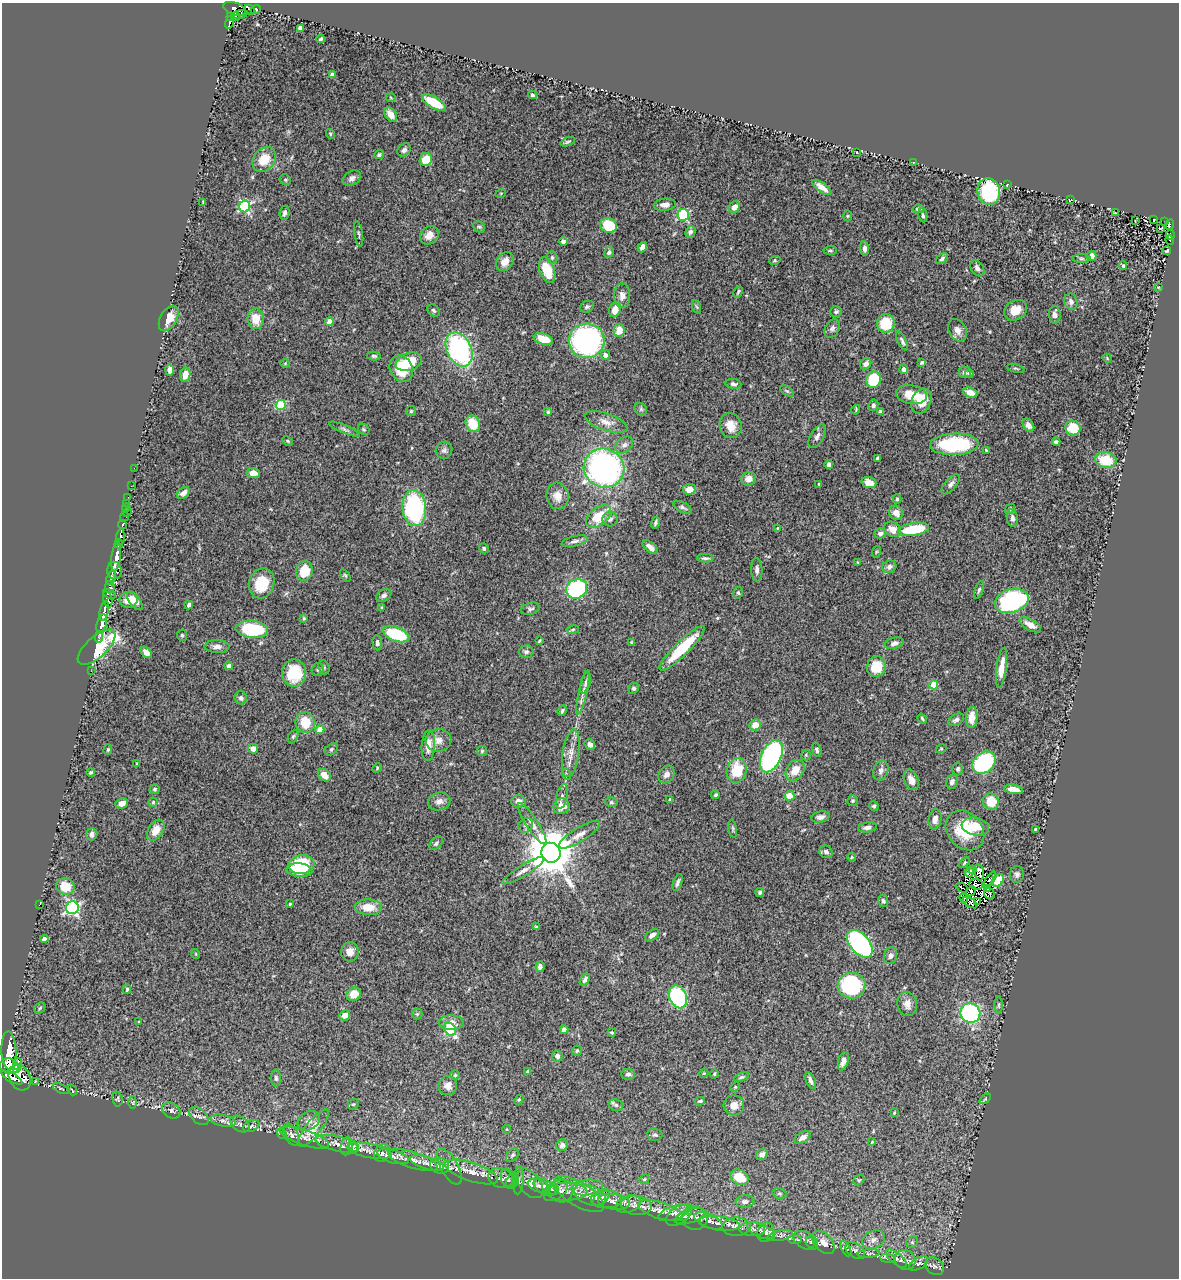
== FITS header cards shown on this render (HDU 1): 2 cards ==
NAXIS1  =                 1177
NAXIS2  =                 1276

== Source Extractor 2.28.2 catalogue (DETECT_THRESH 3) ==
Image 1177 x 1276 px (HDU 1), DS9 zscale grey, 1 PNG px = 1 image px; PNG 1181 x 1280 px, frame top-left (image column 1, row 1276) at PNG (2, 3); each listed source drawn as its Kron ellipse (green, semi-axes under 4 px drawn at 4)
Background 0.633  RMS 0.044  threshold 0.133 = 3 sigma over >= 5 px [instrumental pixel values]
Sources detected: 451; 6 with non-positive FLUX_AUTO (blend fragments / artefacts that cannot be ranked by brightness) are neither listed nor drawn; the other 445 listed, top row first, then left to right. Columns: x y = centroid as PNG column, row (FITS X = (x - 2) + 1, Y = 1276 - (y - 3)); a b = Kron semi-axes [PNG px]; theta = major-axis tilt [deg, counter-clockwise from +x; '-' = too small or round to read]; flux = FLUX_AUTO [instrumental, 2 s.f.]
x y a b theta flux
234 9 12 6 -19 400
256 9 5 3 - 5.7
250 10 5 4 - 35
239 14 8 4 14 200
231 17 4 3 - 210
236 17 4 3 - 55
230 22 6 4 75 160
300 28 4 4 - 26
321 39 4 3 - 5.5
332 75 4 4 - 19
533 95 4 3 - 5.8
391 98 5 3 - 2.6
434 102 13 5 -30 93
391 115 8 5 -55 26
330 134 5 4 - 3.2
568 142 8 4 18 5
404 150 7 6 - 11
857 152 3 2 - 2
379 155 5 4 - 5.2
264 159 13 10 54 60
426 159 6 6 - 64
914 163 4 2 - 1.9
352 178 10 7 28 12
285 180 6 5 - 4.3
1007 184 3 3 - 33
822 187 11 4 -36 23
989 191 13 11 -83 260
501 193 5 3 - 2.5
1071 200 4 2 - 1.8
203 202 3 3 - 2.6
665 205 11 6 6 19
245 206 6 5 - 450
734 207 6 5 - 22
918 209 5 4 - 5.3
285 213 7 5 79 9.9
1115 213 4 2 - 2.2
683 215 6 5 - 270
923 215 7 4 -78 4.8
848 216 5 3 - 2.8
1154 220 3 2 - 2.4
1135 221 3 2 - 1.9
1165 221 3 2 - 5.3
609 225 8 7 - 110
1170 225 5 3 - 12
479 227 6 5 - 5.1
1160 228 3 2 - 2.6
690 232 6 5 - 11
359 234 13 3 -81 5.9
429 235 10 8 45 26
1171 235 5 3 - 40
1170 240 5 3 - 9.4
563 241 4 4 - 9.1
642 247 5 4 - 13
865 249 7 4 -87 11
830 250 6 3 4 4.4
1167 251 4 2 - 3
609 252 6 4 55 7.2
1092 256 5 5 - 20
552 257 6 5 - 5.7
942 259 7 4 38 6.5
1081 259 9 4 -1 6.9
775 260 6 4 18 3.6
505 262 10 7 54 28
1123 266 4 3 - 3.7
977 268 9 6 -54 12
547 270 13 7 -70 82
1158 287 3 2 - 2.1
738 292 6 3 64 4.1
622 296 12 8 -87 17
1071 302 8 6 -71 12
587 307 7 5 26 6.5
697 307 7 4 -70 4.5
433 310 7 5 -45 5
615 310 7 5 68 33
1015 310 12 9 33 43
836 312 6 5 - 6.6
1055 315 9 5 -86 13
169 318 14 8 60 46
256 319 10 8 -84 47
329 321 4 4 - 29
886 323 9 9 - 98
832 328 10 7 61 9.9
619 330 6 5 - 42
958 330 12 8 -61 20
543 339 10 5 -17 54
586 341 18 17 - 660
902 341 10 4 -65 7.6
459 349 18 12 -64 500
605 355 5 4 - 14
374 356 7 4 -8 4.8
1107 358 5 3 - 2.6
409 362 13 9 18 96
922 362 4 3 - 4.5
285 363 5 3 - 2.9
866 364 6 5 - 13
1016 368 9 3 -15 3.7
401 369 14 11 -60 80
904 369 5 4 - 10
169 370 6 4 -89 13
965 372 6 6 - 9.4
969 374 4 4 - 6.2
185 375 7 5 79 33
873 380 8 7 - 130
733 384 8 5 -7 8
787 391 8 4 -35 5
970 393 7 5 -18 25
911 395 15 9 -9 57
921 401 13 9 68 43
281 405 5 5 - 170
873 405 6 5 - 7.6
641 409 7 5 -46 5.4
856 410 5 3 - 3.2
411 411 5 5 - 3.9
548 412 4 4 - 3.6
881 412 4 4 - 13
606 422 22 8 -19 29
473 424 9 7 -65 70
1028 425 7 5 -56 12
731 426 12 11 - 37
1073 428 7 7 - 80
345 429 16 4 -22 8.6
364 429 6 5 - 4.4
817 436 13 6 60 12
288 441 6 4 -28 3.9
1056 442 4 3 - 7.3
954 444 24 11 2 220
624 445 10 7 41 13
444 450 9 8 - 9.5
986 450 3 2 - 3
878 458 4 3 - 7.2
1106 460 11 8 -14 85
829 464 4 4 - 12
134 468 2 2 - 6.5
604 468 20 19 - 890
253 473 6 5 - 24
749 479 7 7 - 22
869 483 7 5 -18 25
819 484 3 2 - 2.4
951 484 12 5 49 11
131 486 2 2 - 10
689 489 6 5 - 25
183 493 7 5 38 14
558 496 13 11 -80 31
128 497 2 2 - 7.5
897 499 4 4 - 5.1
127 503 3 2 - 3.8
683 507 10 5 -28 7.4
126 508 4 3 - 63
414 508 18 12 -84 380
1010 509 5 3 - 4.4
127 512 5 3 - 16
896 513 7 6 - 24
124 516 5 3 - 100
598 517 14 8 39 89
1012 518 9 5 -82 10
610 519 8 7 - 13
656 523 6 3 73 6
122 525 4 3 - 190
777 528 3 3 - 2.1
893 529 9 7 -38 27
913 529 15 6 9 120
880 533 6 5 - 8.9
120 537 8 4 82 940
575 541 13 5 13 11
119 544 5 4 - 800
650 547 9 5 -39 13
484 548 5 5 - 5.5
876 552 6 4 71 3.3
116 556 15 4 83 2600
705 558 8 3 -2 6.5
858 562 4 3 - 2.7
889 567 7 6 - 13
757 570 12 5 -87 11
114 571 9 7 -87 790
304 571 10 8 73 85
345 575 7 3 -54 4
111 578 7 4 66 340
262 583 15 12 73 86
110 587 6 4 80 560
577 589 11 9 28 310
979 590 9 4 72 6.4
738 593 6 4 79 4.9
109 594 7 4 -23 300
384 595 8 5 31 9.4
108 599 8 4 -74 340
128 600 9 7 4 34
135 601 11 5 -54 24
1012 601 17 12 17 530
189 605 4 3 - 8.1
382 608 4 3 - 4.6
530 609 9 6 16 9.1
104 611 10 3 78 1700
304 618 4 3 - 3.2
102 624 10 5 76 1300
1030 625 12 5 -30 30
252 629 16 8 -6 200
573 630 6 3 10 3.8
396 634 14 7 -20 190
182 635 5 5 - 4.6
99 637 5 3 - 97
539 641 4 2 - 3.4
631 642 3 3 - 2.4
377 643 7 4 -85 7.4
894 643 10 5 15 11
97 647 23 10 42 330
217 647 12 6 -2 15
682 648 31 7 45 150
146 652 7 4 -46 16
526 652 7 6 - 7.7
229 666 4 4 - 13
324 667 7 5 -69 5.9
876 667 10 9 - 74
1001 668 20 5 82 41
318 670 7 6 - 6.1
91 671 2 2 - 11
294 673 14 12 -89 120
586 683 11 5 74 8.9
934 685 4 4 - 66
633 688 6 5 - 5.8
583 692 23 4 77 19
241 698 7 6 - 8.6
562 711 5 4 - 6.2
972 718 10 5 85 33
922 719 5 3 - 4
956 720 8 5 29 9.1
305 722 10 9 - 66
755 725 6 5 - 33
320 730 4 4 - 46
293 737 7 4 64 5.5
438 740 13 11 2 24
590 744 6 5 - 13
428 745 15 6 86 33
108 749 5 4 - 5.2
253 749 5 4 - 22
331 749 7 5 40 6
941 749 5 3 - 3
817 750 7 4 -73 6.3
482 751 5 5 - 4.4
571 753 24 8 81 34
806 755 5 5 - 3.8
771 756 17 9 65 520
984 763 13 10 39 350
137 764 4 3 - 2.3
377 768 5 3 - 3
958 769 6 5 - 7.4
737 770 12 9 74 99
795 770 11 8 56 38
881 771 10 7 69 12
91 772 4 3 - 4.3
566 774 6 3 -74 3.9
666 774 9 7 57 14
324 775 7 5 -42 28
911 780 11 6 -67 24
952 782 7 5 73 11
155 789 5 5 - 5.1
1013 789 9 4 -9 27
715 795 4 4 - 5
789 796 5 4 - 44
562 797 13 5 77 11
670 799 4 3 - 3.2
439 801 11 9 15 17
518 801 7 6 - 19
853 801 5 5 - 4.4
991 801 8 7 - 64
153 802 4 4 - 3.6
611 802 6 5 - 5.6
122 803 6 5 - 23
561 806 8 7 - 37
874 806 5 5 - 6.1
820 817 9 5 10 11
935 819 10 6 80 17
532 824 24 6 -57 23
526 825 8 6 44 7.8
975 826 14 8 -10 58
867 827 9 5 9 12
733 829 9 3 -82 4
1036 829 3 3 - 4.2
156 830 11 7 57 40
965 830 22 17 -49 120
92 834 6 5 - 13
579 835 23 7 32 27
436 843 8 5 45 6.8
826 852 7 6 - 12
551 853 10 9 - 15000
852 857 4 4 - 2.9
964 862 6 4 52 4.7
301 864 13 9 7 140
299 870 13 6 -4 68
973 870 3 2 - 2.2
523 871 24 5 32 19
969 872 5 2 - 0.48
979 872 8 5 -79 6.7
1017 874 8 7 - 9.4
990 880 9 3 56 4.3
998 880 7 5 45 40
678 882 9 4 71 8.8
976 884 7 5 -5 1.2
65 887 9 8 - 66
962 888 6 2 -26 3.6
987 888 3 3 - 5.3
971 891 6 4 44 3.1
760 892 4 4 - 6.3
989 894 6 5 - 9.4
964 898 5 3 - 6
883 901 6 5 - 7.7
978 901 4 3 - 3.7
970 903 8 4 -32 0.14
290 904 3 3 - 3.4
39 905 3 2 - 5.8
368 907 13 8 -1 44
72 908 6 6 - 570
536 927 4 3 - 3.7
652 935 8 5 36 12
44 939 4 4 - 24
860 944 16 9 -49 540
350 952 9 9 - 22
196 954 5 3 - 2.4
890 956 8 6 78 10
540 967 5 4 - 9.2
585 980 7 4 56 10
852 986 14 12 8 260
127 989 5 3 - 4.9
354 994 7 6 - 39
678 997 12 8 -66 340
907 1004 12 10 -78 22
999 1005 8 4 -90 4.7
40 1008 6 5 - 4.4
970 1013 10 9 - 430
417 1014 5 5 - 4.7
345 1015 5 5 - 28
139 1022 3 3 - 2.3
451 1023 12 7 -2 26
450 1029 7 5 -57 240
564 1030 4 4 - 10
612 1032 4 4 - 3.3
9 1051 19 7 -87 3900
577 1051 5 5 - 5.6
557 1056 5 5 - 11
843 1061 9 5 72 15
17 1064 6 3 82 380
9 1066 10 7 -17 2200
16 1068 4 4 - 470
528 1072 4 3 - 15
704 1073 5 4 - 2.7
628 1074 7 5 -1 9.3
714 1074 5 3 - 3.7
455 1075 5 5 - 4.3
12 1077 12 4 -30 1300
20 1077 13 10 -62 1700
741 1077 8 4 25 5.2
276 1078 8 5 -88 7.7
811 1080 9 4 -67 11
35 1081 3 2 - 3.1
448 1086 9 9 - 18
735 1087 5 3 - 2.9
61 1089 9 3 -23 4.3
72 1090 6 3 -53 2.6
118 1099 7 5 -81 4.7
985 1099 6 3 38 3.5
519 1100 5 4 - 3.6
700 1101 5 3 - 4.6
133 1102 6 3 89 2.9
353 1104 6 5 - 4.2
616 1105 7 6 - 7
734 1105 10 10 - 24
171 1111 10 7 -30 10
894 1113 4 3 - 2.8
199 1116 11 7 -41 13
223 1121 13 5 -12 14
309 1121 12 9 32 20
240 1124 10 7 -36 12
251 1126 8 5 27 7.6
313 1128 23 7 52 56
507 1129 4 3 - 2.4
282 1134 5 2 - 2.9
291 1135 12 7 -63 11
655 1135 8 6 -5 7.1
803 1137 9 5 33 18
304 1138 26 7 -18 29
872 1142 3 3 - 2.1
337 1144 22 7 -13 26
562 1145 6 5 - 14
347 1146 9 6 75 9.3
354 1147 6 4 -72 4.6
369 1151 22 7 -11 27
382 1153 9 7 59 12
762 1154 6 5 - 11
513 1155 7 5 51 6.9
393 1156 16 6 -16 20
413 1160 26 8 -18 32
427 1163 17 6 -17 18
440 1166 9 7 -16 13
449 1167 20 8 -61 25
471 1172 28 9 -18 45
739 1177 9 7 -26 70
501 1178 13 9 -18 16
508 1179 10 7 -69 9.8
644 1179 5 4 - 3.4
518 1180 14 5 86 11
859 1180 6 5 - 3.8
513 1181 8 6 52 5.5
530 1183 17 10 -51 26
538 1186 11 6 -21 10
545 1187 12 7 -34 13
587 1188 16 7 8 26
552 1189 6 5 - 4.7
556 1190 14 8 37 11
561 1191 11 11 - 17
566 1192 21 9 0 25
579 1194 28 12 -31 46
779 1194 7 5 -17 5.6
590 1195 17 9 -22 28
601 1197 10 6 45 13
606 1199 15 9 0 27
745 1201 9 6 3 13
614 1202 16 7 -7 23
628 1204 13 8 19 20
636 1205 15 9 -8 26
661 1211 23 8 -17 34
674 1213 16 6 18 17
679 1215 15 8 34 18
683 1216 7 4 12 5.4
690 1216 16 6 19 14
695 1218 13 12 - 19
708 1221 15 6 -24 17
719 1223 20 7 -7 25
736 1227 14 9 1 20
752 1229 13 7 -4 16
761 1231 15 6 -24 20
766 1232 10 8 70 14
780 1236 13 5 12 9.9
795 1239 7 3 -1 4.6
806 1240 13 8 -27 17
873 1240 12 8 25 20
811 1242 6 5 - 6.5
823 1242 13 8 -50 27
912 1242 6 5 - 5.4
846 1249 8 4 -63 6
855 1251 11 7 -37 13
869 1253 11 4 5 8.3
887 1258 7 4 -7 4.7
896 1259 13 5 -39 12
905 1260 11 9 -42 20
919 1263 10 5 29 11
935 1266 10 8 -40 11
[6 non-positive-flux detections neither listed nor drawn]